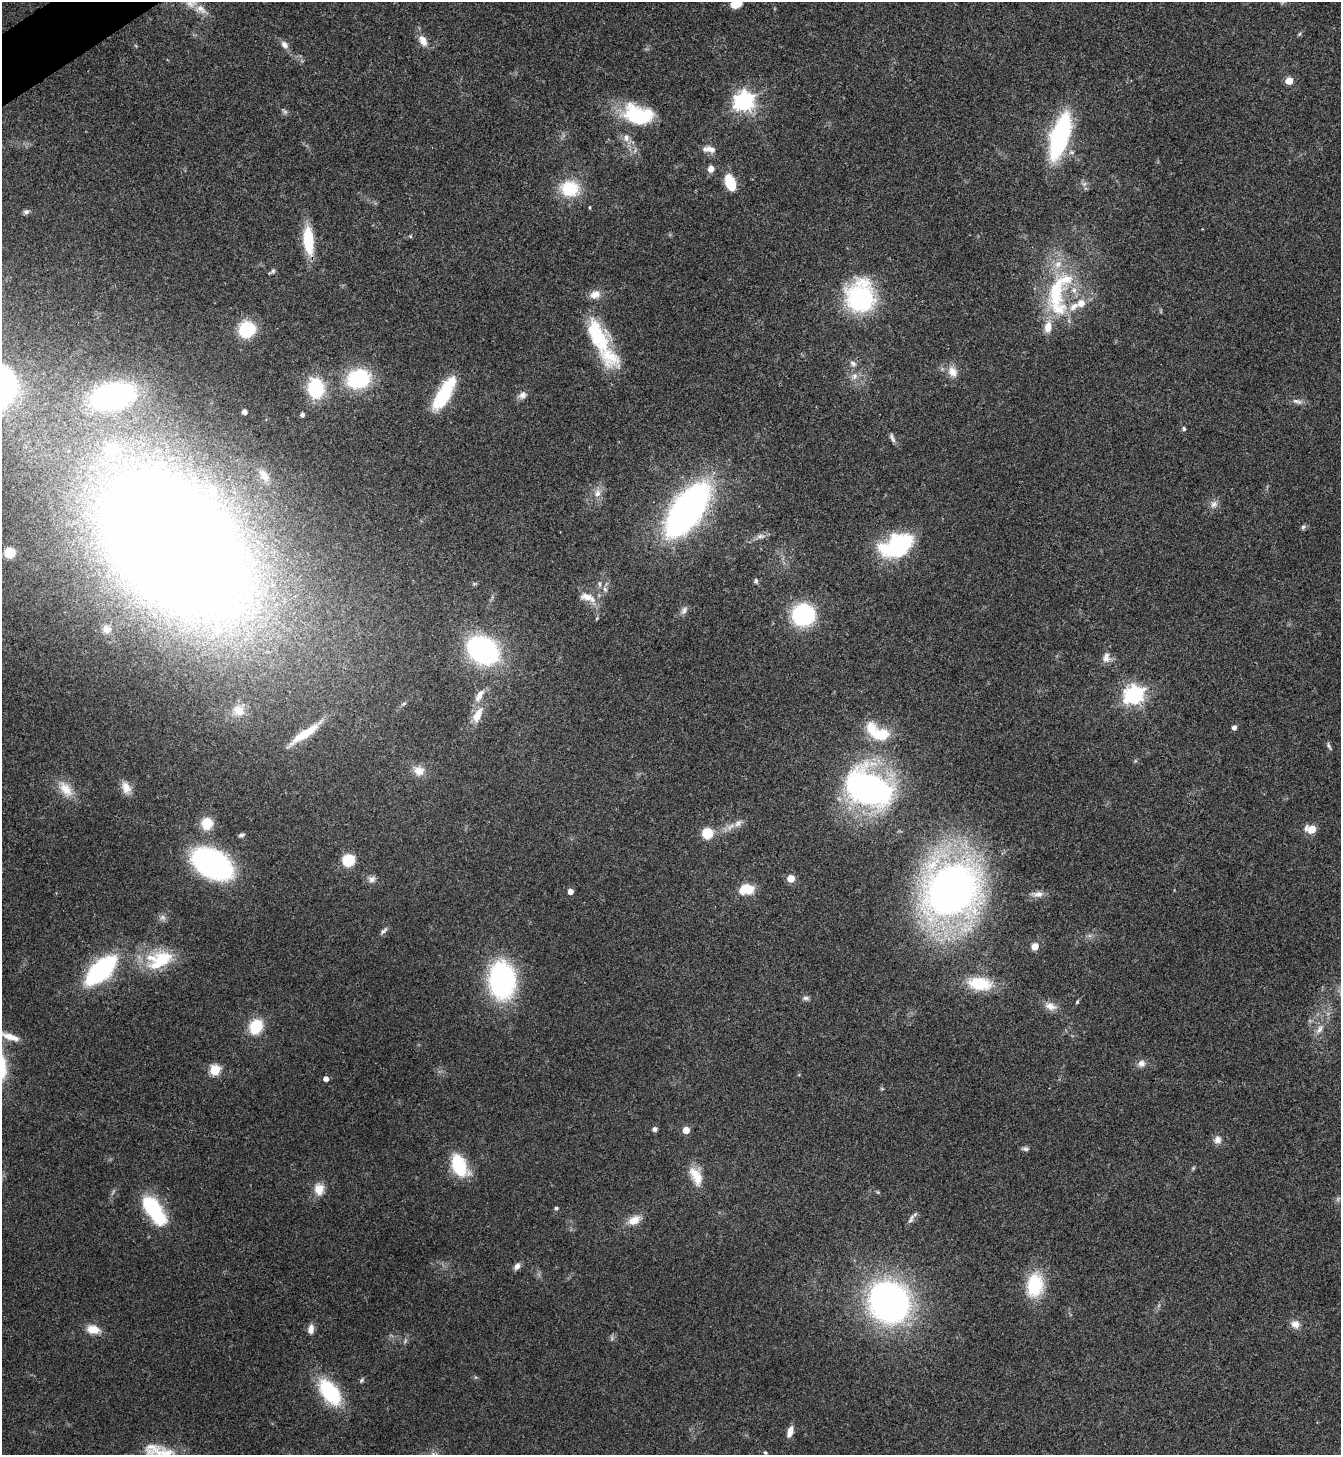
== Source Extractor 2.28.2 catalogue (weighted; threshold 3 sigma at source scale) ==
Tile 11 of 4 x 4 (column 3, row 3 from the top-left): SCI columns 2838-4176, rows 1459-2911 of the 5812 x 5818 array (HDU 1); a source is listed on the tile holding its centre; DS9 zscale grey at full resolution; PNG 1343 x 1457 px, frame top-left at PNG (2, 2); no overlay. Shown black and unused: <1% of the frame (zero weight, under 3 of 4 exposures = <1% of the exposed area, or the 3 px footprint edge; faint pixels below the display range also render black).
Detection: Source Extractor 2.28.2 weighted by HDU 2 'WHT'; one run over the whole footprint, this tile lists its part. Background 0.0593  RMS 0.0051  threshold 0.0228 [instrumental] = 3 sigma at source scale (4.5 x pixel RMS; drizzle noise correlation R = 1.50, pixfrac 1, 0.05/0.05 arcsec/px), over >= 5 px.
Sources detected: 143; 2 too faint to see at this stretch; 1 inside a brighter object's white glare — not listed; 14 inside a brighter listed object's ellipse — not listed separately; the other 126 listed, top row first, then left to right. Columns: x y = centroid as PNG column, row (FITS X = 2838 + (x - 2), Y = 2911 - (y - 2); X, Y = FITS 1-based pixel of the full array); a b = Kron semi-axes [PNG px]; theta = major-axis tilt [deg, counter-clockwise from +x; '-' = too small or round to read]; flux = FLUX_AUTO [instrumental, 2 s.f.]
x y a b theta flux
191 2 19 15 -51 7.8
736 4 11 7 20 8.1
1299 34 6 5 - 0.74
423 41 16 10 -63 5
284 45 11 8 -51 2.7
1289 81 5 5 - 10
744 101 7 7 - 280
638 115 36 22 -13 32
1060 136 33 12 74 100
626 138 11 9 76 3.3
709 149 17 8 -6 3.8
711 169 6 6 - 3.6
730 182 13 8 -69 20
1084 184 7 5 44 1.3
570 188 23 19 -6 21
589 207 4 3 - 0.49
26 212 7 6 - 1.2
410 236 5 5 - 0.69
308 240 26 10 -85 25
272 271 9 4 35 1
1056 292 59 27 80 50
595 295 14 10 20 4.8
860 298 29 25 -90 71
247 329 12 11 - 34
599 339 28 25 -27 22
853 363 9 7 -28 2
952 372 14 11 -54 5.4
854 376 11 8 63 2.9
358 379 22 18 15 44
316 388 17 13 -86 36
444 395 42 14 62 29
522 395 11 9 42 2.7
112 396 36 21 11 120
1297 401 16 6 -16 2.6
244 412 4 4 - 2.8
302 414 4 4 - 1.6
1184 429 5 5 - 1
892 438 13 5 -65 1.8
264 475 20 10 -54 5.8
597 493 13 9 74 4.1
1214 504 11 9 44 2.8
687 510 36 16 55 340
1303 527 7 6 - 1.1
760 536 12 6 5 2.2
172 545 128 82 -43 1400
898 545 29 17 23 67
10 553 10 10 - 9.4
756 581 6 5 - 1.1
600 584 6 4 -71 0.85
605 589 7 5 -67 1.4
587 597 23 10 -18 6.1
684 610 12 7 58 2.1
803 615 13 13 - 84
597 618 6 3 71 0.56
107 629 11 10 - 3.3
483 650 19 15 -35 140
1106 657 15 10 81 3.5
479 695 19 8 57 4.7
1134 695 8 7 - 240
404 703 6 4 20 0.8
239 711 15 13 -29 6.9
477 715 23 10 62 7.4
1234 727 4 4 - 2.2
305 734 41 8 34 16
881 734 21 14 9 15
1329 746 11 4 -64 1.2
419 771 14 11 -12 5.5
126 788 16 10 -69 5.1
868 788 26 19 -21 270
66 789 24 13 -53 8.8
207 823 12 12 - 11
730 827 15 7 38 3.7
1311 829 13 9 -8 6.1
707 833 8 8 - 15
241 835 8 5 11 1.3
348 860 10 9 - 18
212 864 30 19 -29 140
372 879 10 8 -7 2.4
791 879 5 5 - 10
746 889 18 11 9 10
951 890 39 35 49 450
570 892 5 4 - 3.5
1038 894 18 8 2 3.6
163 917 9 6 -1 1.9
384 931 12 5 42 1.4
1035 946 9 8 - 3.6
161 960 36 20 32 23
101 970 22 10 43 120
502 980 28 19 -89 110
980 984 27 14 -7 21
806 998 10 5 0 1.4
1077 1002 6 4 74 0.67
1050 1006 17 10 -22 4.6
256 1026 16 12 67 17
1320 1029 14 7 59 3.6
10 1037 31 9 -19 8.7
1141 1063 10 10 - 3
215 1070 5 5 - 35
326 1079 5 5 - 2.6
882 1089 6 4 -19 0.56
655 1129 5 5 - 1.8
686 1130 5 5 - 8.8
1217 1140 10 10 - 3
1025 1149 9 6 -1 1.3
459 1165 20 12 -65 33
1193 1168 6 4 47 0.66
696 1176 24 13 -67 9.7
319 1189 14 11 -87 6.9
878 1192 6 4 -45 0.6
1338 1199 7 6 - 1.1
556 1208 4 4 - 1
153 1209 29 12 -56 49
911 1219 14 6 62 2.1
634 1220 16 10 25 6.5
517 1266 8 6 50 2.7
1035 1285 29 19 82 24
889 1302 37 33 -54 180
1295 1324 12 10 -34 4
93 1329 17 10 -10 7
311 1329 12 7 82 3.2
612 1338 7 4 73 0.97
361 1380 8 4 53 0.97
330 1392 28 15 -52 41
790 1431 13 6 72 4.4
765 1452 5 4 - 0.74
165 1454 66 19 -16 26
Isophote crosses this tile's border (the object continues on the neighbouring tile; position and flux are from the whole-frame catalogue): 4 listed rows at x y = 191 2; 736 4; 172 545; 165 1454